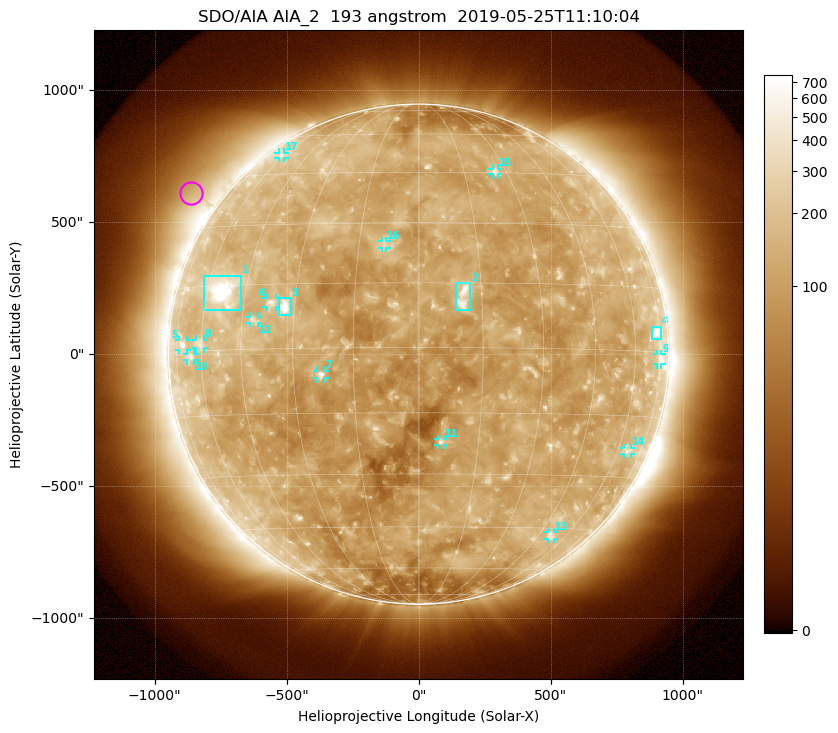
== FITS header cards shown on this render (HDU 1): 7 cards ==
TELESCOP= 'SDO/AIA'
INSTRUME= 'AIA_2'
WAVELNTH=                  193
WAVEUNIT= 'angstrom'
DATE-OBS= '2019-05-25T11:10:04.84'
CTYPE1  = 'HPLN-TAN'
CTYPE2  = 'HPLT-TAN'

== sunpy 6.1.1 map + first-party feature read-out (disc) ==
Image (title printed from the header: SDO/AIA AIA_2  193 angstrom  2019-05-25T11:10:04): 1024 x 1024 px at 2.4 arcsec/px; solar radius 947 arcsec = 395 px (full disc in frame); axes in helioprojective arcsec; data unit not stated in the header (colour bar unlabelled)
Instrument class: DISC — disc imager (sunpy class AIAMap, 193 A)
Bright regions (active regions / flare kernels): reference = the median radial profile (limb darkening/brightening removed); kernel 9 px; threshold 5 sigma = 177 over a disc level ~112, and >= 1.15x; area >= 12 px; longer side >= 9 px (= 22 arcsec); searched inside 0.97 R_sun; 17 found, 17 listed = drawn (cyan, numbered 1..; 13 of them under ~33 arcsec drawn as corner ticks so the feature stays visible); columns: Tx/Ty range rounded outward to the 5 arcsec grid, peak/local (2 s.f.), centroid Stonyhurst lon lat
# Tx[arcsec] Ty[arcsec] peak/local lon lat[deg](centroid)
1 -815..-675 165..300 19 -54 +14
2 140..195 165..270 6.4 +11 +12
3 -530..-485 145..210 8.3 -33 +10
4 880..920 55..105 6 +72 +4
5 -910..-875 15..55 3.9 -70 +2
6 -575..-540 180..210 4.2 -37 +11
7 -385..-355 -90..-60 5.7 -23 -6
8 -845..-810 20..55 3 -61 +2
9 905..920 -40..0 3.7 +74 -2
10 -875..-850 -25..5 3 -65 -1
11 75..95 -345..-320 4.2 +6 -22
12 -640..-610 115..145 3.2 -41 +7
13 490..510 -700..-675 2.9 +51 -47
14 780..805 -380..-355 2.6 +65 -23
15 280..300 680..705 3.1 +26 +45
16 -140..-120 400..430 3 -8 +24
17 -530..-505 745..765 2.3 -62 +52
Off-limb structures (1.02-1.3 R_sun): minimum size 162 px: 6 found; the strongest spans PA ~35..70 deg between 1.02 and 1.3 R_sun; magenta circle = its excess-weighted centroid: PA ~55 deg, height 1.12 R_sun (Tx ~-865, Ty ~610 arcsec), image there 2.1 x the reference